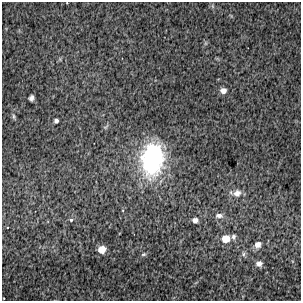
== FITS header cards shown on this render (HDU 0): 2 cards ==
NAXIS1  =                  299 / FITS: X Dimension
NAXIS2  =                  299 / FITS: Y Dimension

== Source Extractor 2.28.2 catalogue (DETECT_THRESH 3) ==
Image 299 x 299 px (HDU 0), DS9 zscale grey, 1 PNG px = 1 image px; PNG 303 x 303 px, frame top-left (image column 1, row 299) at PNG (2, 2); no overlay
Background 4420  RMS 130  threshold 381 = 3 sigma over >= 5 px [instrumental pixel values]
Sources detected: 18; all 18 listed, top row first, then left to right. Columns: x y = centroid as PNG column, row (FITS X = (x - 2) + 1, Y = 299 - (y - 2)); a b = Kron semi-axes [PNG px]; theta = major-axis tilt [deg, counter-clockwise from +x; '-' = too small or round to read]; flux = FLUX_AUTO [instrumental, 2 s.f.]
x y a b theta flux
67 3 3 2 - 5.1e+03
212 6 7 4 -71 1.3e+04
223 91 6 5 - 5.4e+04
31 98 6 4 74 2.8e+04
13 116 8 4 -89 1.5e+04
56 121 4 4 - 2.5e+04
152 159 26 17 83 1.5e+06
237 193 11 9 14 6.7e+04
219 216 11 7 0 3.8e+04
71 220 5 4 - 1.7e+04
195 220 5 5 - 4.3e+04
233 237 7 6 - 2.3e+04
226 239 7 7 - 1.4e+05
258 245 8 7 - 5.9e+04
102 249 6 6 - 1.3e+05
144 254 7 4 8 1.3e+04
243 254 8 6 74 2.3e+04
259 264 7 6 - 4.5e+04
At the frame edge (FLAGS 8, measured only in part): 1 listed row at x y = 67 3